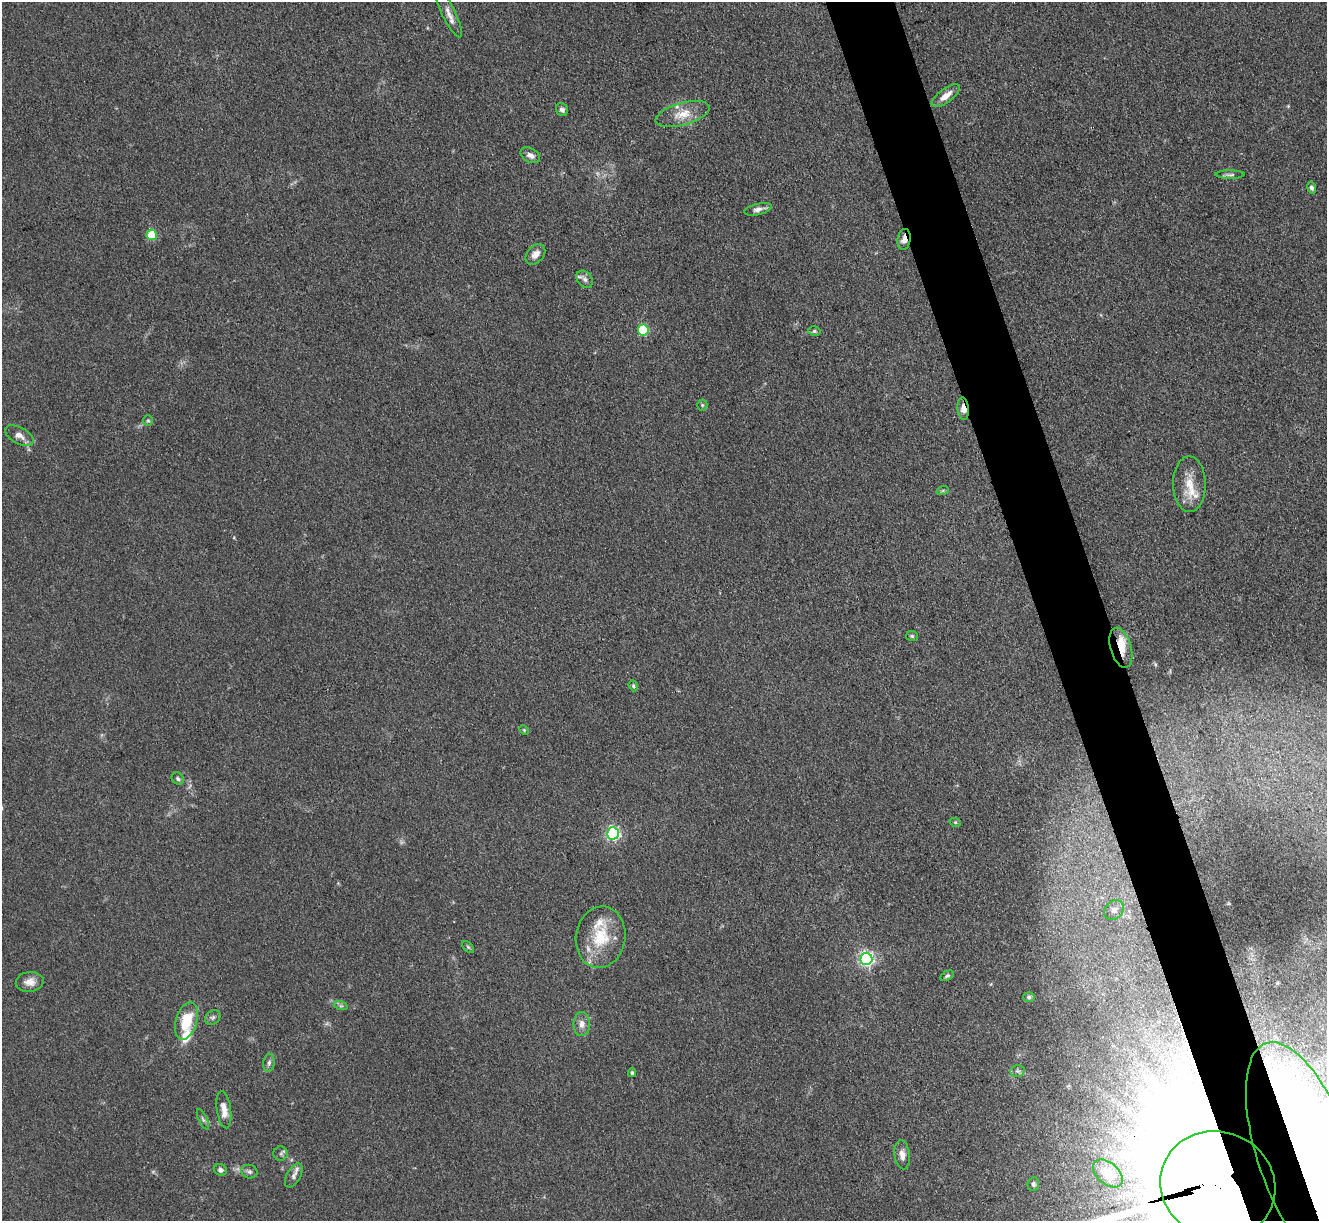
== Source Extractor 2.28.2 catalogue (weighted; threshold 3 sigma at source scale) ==
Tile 6 of 4 x 4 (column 2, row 2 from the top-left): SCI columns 1334-2658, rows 2712-3930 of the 5316 x 5299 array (HDU 1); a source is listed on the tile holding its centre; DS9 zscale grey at full resolution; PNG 1329 x 1223 px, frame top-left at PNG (2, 2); each listed source drawn as its Kron ellipse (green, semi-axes under 4 px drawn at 4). Shown black and unused: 5% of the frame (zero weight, under 3 of 4 exposures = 1% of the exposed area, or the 3 px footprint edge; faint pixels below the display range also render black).
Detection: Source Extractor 2.28.2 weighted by HDU 2 'WHT'; one run over the whole footprint, this tile lists its part. Background 0.111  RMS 0.0067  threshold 0.0302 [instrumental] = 3 sigma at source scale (4.5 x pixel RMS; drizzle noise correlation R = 1.50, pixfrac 1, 0.05/0.05 arcsec/px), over >= 5 px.
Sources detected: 59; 1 too faint to see at this stretch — neither listed nor drawn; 6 inside a brighter listed object's ellipse — not listed separately; the other 52 listed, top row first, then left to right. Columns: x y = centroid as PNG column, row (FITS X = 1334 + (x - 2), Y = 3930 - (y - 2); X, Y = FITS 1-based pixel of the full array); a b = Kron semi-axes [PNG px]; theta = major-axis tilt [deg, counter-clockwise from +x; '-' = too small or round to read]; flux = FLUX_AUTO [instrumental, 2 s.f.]
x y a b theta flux
449 13 26 6 -64 5.7
946 96 17 7 37 6.6
562 110 7 6 - 2.4
683 114 28 11 16 12
530 155 10 7 -29 3.3
1230 175 14 4 0 1.9
1312 188 6 4 -73 1.7
758 209 14 5 13 3.6
152 235 5 5 - 27
904 239 10 6 83 5
535 254 11 8 48 5.1
585 279 9 7 -50 2.8
643 330 5 5 - 48
814 331 6 5 - 1.3
702 405 5 5 - 0.9
963 409 11 5 -83 5.7
148 421 5 4 - 0.93
19 436 15 8 -28 4.8
1189 484 28 16 -89 14
943 490 6 4 19 1
912 636 6 5 - 1.1
1121 648 20 10 -74 12
633 686 6 4 -70 1.1
524 730 6 3 -46 0.69
178 779 6 5 - 1.4
955 822 6 3 -18 0.7
613 833 6 6 - 130
1114 910 11 8 50 3.2
601 937 31 24 81 28
468 947 7 4 -45 1.1
866 959 6 6 - 170
947 976 7 4 29 1.3
30 982 14 10 5 5.4
1029 997 5 5 - 1.2
341 1006 7 4 -18 1.3
213 1017 8 6 37 1.7
186 1021 19 10 73 21
582 1024 12 8 90 4.5
269 1063 9 5 81 1.8
1017 1071 7 5 -2 1.5
632 1073 4 3 - 1.2
224 1110 19 7 -82 6.8
203 1119 11 4 -65 1.6
281 1154 7 7 - 1.6
902 1155 14 7 -83 4.7
1305 1155 119 47 -71 1000
220 1170 6 5 - 2.1
249 1172 8 6 -13 1.8
1108 1173 17 10 -41 8.8
294 1175 13 6 62 2.7
1033 1184 7 6 - 1.8
1218 1185 58 53 -22 92000
Overlapping masked pixels (flux is a lower limit): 5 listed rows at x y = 904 239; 963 409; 1121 648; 1305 1155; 1218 1185
Isophote crosses this tile's border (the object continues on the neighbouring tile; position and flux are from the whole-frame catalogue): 2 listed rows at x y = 1305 1155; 1218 1185